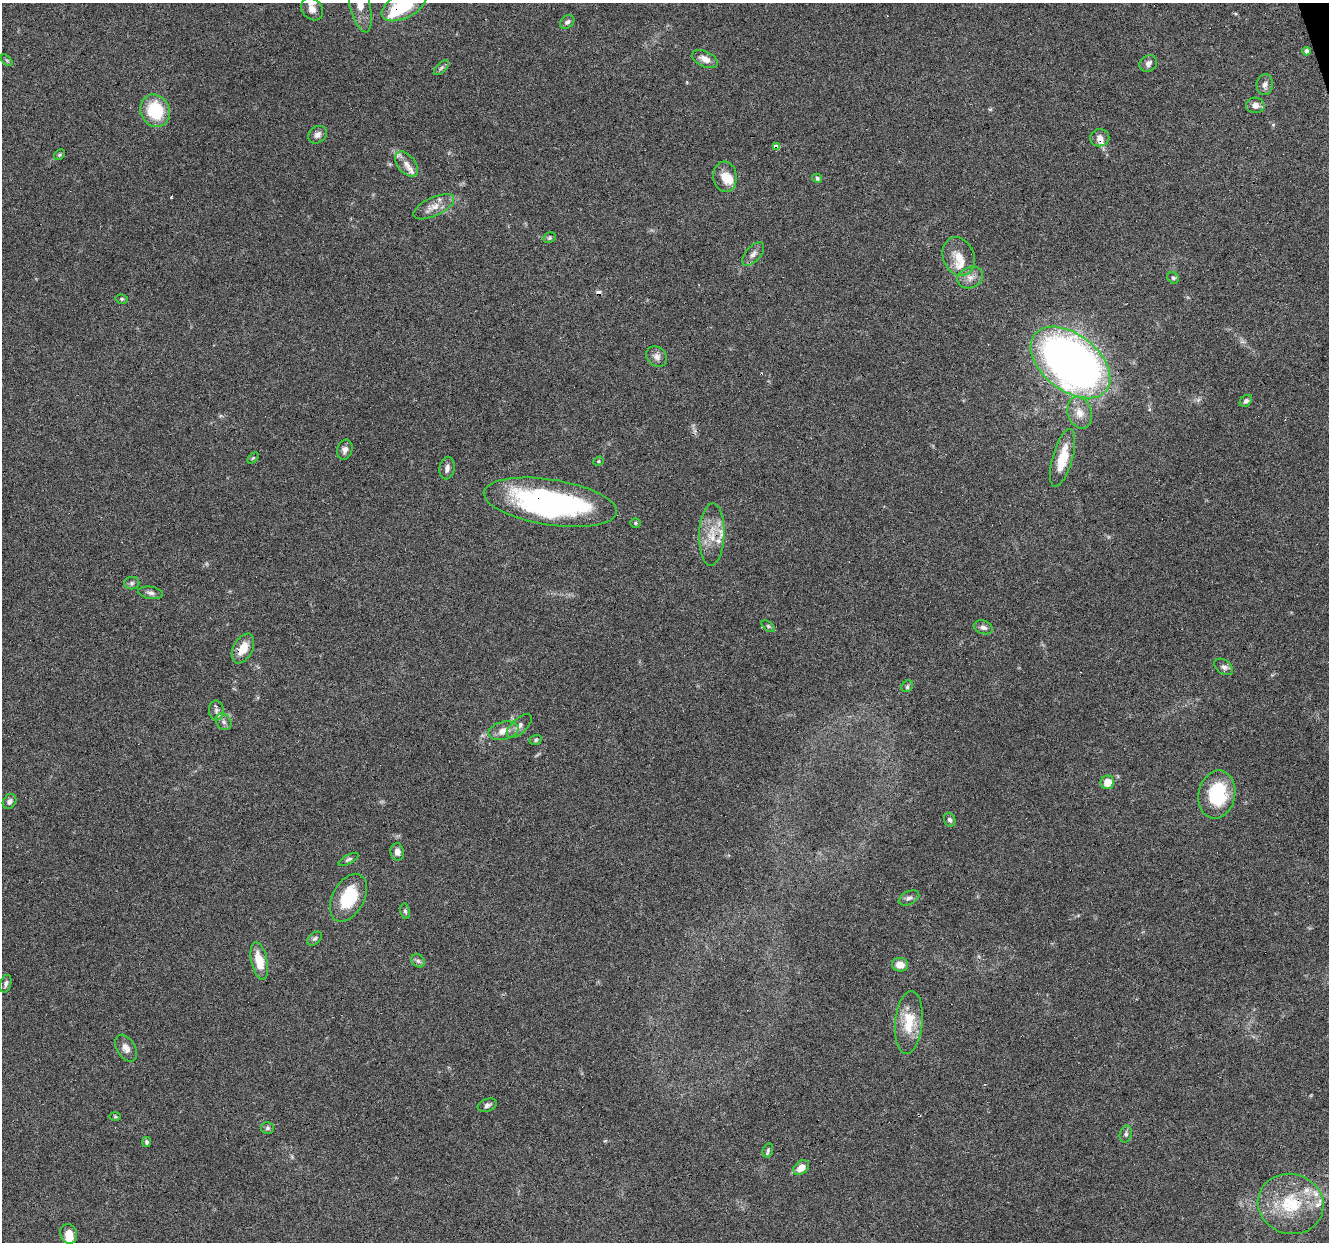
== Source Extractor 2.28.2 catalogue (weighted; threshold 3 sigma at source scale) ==
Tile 10 of 4 x 4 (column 2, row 3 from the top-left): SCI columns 1327-2653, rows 1348-2587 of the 5306 x 5122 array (HDU 1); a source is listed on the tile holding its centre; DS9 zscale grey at full resolution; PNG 1331 x 1244 px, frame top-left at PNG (2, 3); each listed source drawn as its Kron ellipse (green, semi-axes under 4 px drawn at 4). Shown black and unused: <1% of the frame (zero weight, under 3 of 6 exposures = <1% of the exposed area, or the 3 px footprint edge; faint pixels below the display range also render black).
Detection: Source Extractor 2.28.2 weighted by HDU 2 'WHT'; one run over the whole footprint, this tile lists its part. Background 0.0592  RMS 0.004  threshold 0.0164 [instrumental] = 3 sigma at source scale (4.09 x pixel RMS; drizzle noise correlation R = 1.36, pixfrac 0.8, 0.0396/0.0396 arcsec/px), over >= 5 px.
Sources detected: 92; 1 too faint to see at this stretch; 1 inside a brighter object's white glare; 5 cosmic-ray / hot-pixel residue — neither listed nor drawn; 10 inside a brighter listed object's ellipse — not listed separately; the other 75 listed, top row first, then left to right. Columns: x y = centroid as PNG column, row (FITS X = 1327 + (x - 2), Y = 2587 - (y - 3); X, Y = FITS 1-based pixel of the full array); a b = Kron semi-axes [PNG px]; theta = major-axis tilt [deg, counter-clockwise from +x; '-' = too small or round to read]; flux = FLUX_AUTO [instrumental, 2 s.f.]
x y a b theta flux
360 3 30 10 -77 7.1
404 5 24 12 28 20
312 9 12 9 -50 2.6
567 22 8 6 40 0.98
1306 51 4 4 - 1.3
705 59 14 7 -24 3.1
7 60 7 4 -45 0.58
1148 63 9 7 36 1.6
441 68 9 5 45 0.88
1265 85 10 8 84 1.7
1255 105 9 8 - 2.3
155 111 16 14 -67 17
318 135 10 8 37 1.6
1100 138 9 8 - 2.3
776 146 4 3 - 20
59 155 6 4 44 0.56
407 164 14 8 -51 3
725 177 15 11 -84 4.9
817 178 5 4 - 0.69
434 207 22 9 25 4.1
549 238 6 5 - 0.61
753 254 14 7 49 2
959 256 20 15 -69 5.6
970 277 13 10 24 2.8
1173 278 6 5 - 0.71
122 299 6 5 - 0.68
657 357 11 9 -43 2.2
1070 362 45 28 -38 250
1246 401 7 5 42 1
1080 413 16 11 -74 4.2
345 450 10 7 73 1.7
253 458 6 4 44 0.48
1063 458 30 10 74 10
598 461 5 4 - 0.47
447 468 11 7 81 1.6
550 502 67 22 -9 94
635 523 5 4 - 0.54
712 534 31 12 88 8
132 583 7 6 - 0.95
151 593 12 6 -9 1.3
768 626 8 4 -36 0.55
983 627 10 6 -18 1.5
243 648 16 9 62 5.7
1224 667 10 6 -36 1.3
907 686 6 5 - 0.7
216 710 10 7 -85 1.5
224 722 9 7 -54 1.5
519 726 16 7 43 2
503 731 15 9 13 4.1
535 740 6 4 19 0.68
1107 782 7 6 - 4.5
1217 794 24 18 79 23
9 801 8 6 57 1.3
950 820 7 5 -75 0.9
397 852 9 6 -82 1.8
348 859 11 4 27 0.96
348 898 26 15 62 16
909 898 11 6 25 1.4
405 911 8 5 -78 0.73
315 939 8 5 39 0.85
259 961 19 8 -78 7.2
418 961 7 6 - 1
900 965 8 7 - 3.5
6 984 9 5 75 1.2
909 1022 31 13 84 11
126 1048 15 9 -60 2.5
487 1105 10 6 20 1.1
115 1117 6 4 -1 0.38
267 1128 6 6 - 0.77
1126 1134 8 6 76 0.95
147 1142 5 4 - 0.7
768 1150 7 5 76 0.77
801 1168 9 6 42 3.9
1291 1204 33 30 -17 21
69 1234 10 8 -70 4.7
Overlapping masked pixels (flux is a lower limit): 6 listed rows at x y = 404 5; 776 146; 1070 362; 550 502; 243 648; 1291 1204
Isophote crosses this tile's border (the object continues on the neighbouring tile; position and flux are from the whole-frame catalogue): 2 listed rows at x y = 360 3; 404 5